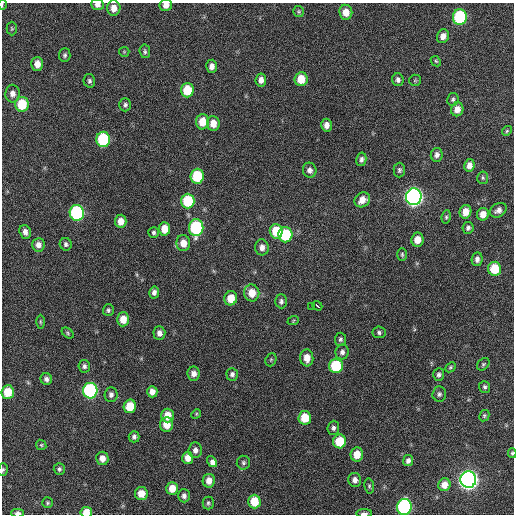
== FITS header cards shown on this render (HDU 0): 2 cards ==
NAXIS1  =                  512 / Axis length
NAXIS2  =                  512 / Axis length

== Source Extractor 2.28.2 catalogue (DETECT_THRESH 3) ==
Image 512 x 512 px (HDU 0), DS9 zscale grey, 1 PNG px = 1 image px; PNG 516 x 516 px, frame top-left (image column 1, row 512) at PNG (2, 3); each listed source drawn as its Kron ellipse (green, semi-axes under 4 px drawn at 4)
Background 378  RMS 9.4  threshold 28.1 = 3 sigma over >= 5 px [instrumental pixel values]
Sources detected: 128; all 128 listed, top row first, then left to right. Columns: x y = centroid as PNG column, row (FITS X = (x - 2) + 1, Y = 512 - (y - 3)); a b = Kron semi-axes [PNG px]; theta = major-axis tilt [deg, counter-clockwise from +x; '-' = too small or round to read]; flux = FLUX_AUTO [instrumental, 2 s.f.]
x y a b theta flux
2 5 5 3 - 520
97 5 6 5 - 3200
166 5 6 6 - 4100
114 8 7 6 - 6000
299 11 5 5 - 970
346 12 7 6 - 6900
460 17 8 7 - 57000
12 29 7 5 -89 1000
443 36 7 6 - 4000
145 51 7 5 -83 1400
124 52 5 5 - 710
65 55 7 6 - 1400
436 61 6 4 -45 870
37 64 7 6 - 5300
212 66 6 5 - 3100
301 79 7 6 - 11000
261 80 6 5 - 3600
398 80 6 5 - 2100
415 80 6 5 - 860
89 81 7 5 -76 1500
187 90 7 6 - 17000
12 94 9 7 88 3700
453 99 6 5 - 1300
22 104 7 7 - 22000
125 105 6 6 - 1600
457 109 7 6 - 4800
202 122 8 6 87 10000
213 123 7 6 - 7400
326 125 6 5 - 3700
507 131 5 4 - 810
103 139 8 7 - 51000
437 155 7 6 - 2400
361 159 7 5 79 1800
469 165 6 5 - 3900
310 170 7 6 - 2800
399 170 7 6 - 1400
197 176 7 6 - 28000
483 178 6 5 - 1200
414 197 8 8 - 290000
362 200 8 7 - 6300
188 201 7 6 - 30000
498 210 9 6 32 3100
465 212 7 6 - 6800
77 213 8 7 - 91000
483 214 6 6 - 5100
446 217 7 4 81 1000
121 221 6 5 - 5900
196 228 8 7 - 69000
468 228 6 5 - 1800
165 229 6 5 - 8200
276 231 7 6 - 19000
25 232 7 5 -71 3000
154 232 5 5 - 1300
285 235 7 7 - 35000
417 240 7 6 - 6300
183 243 8 7 - 6900
66 244 6 6 - 1700
38 245 7 6 - 3400
262 247 8 7 - 3700
402 254 6 5 - 1100
477 259 7 5 82 2600
495 269 7 6 - 19000
154 292 6 5 - 2200
252 293 8 7 - 9200
231 298 7 6 - 9900
281 301 7 6 - 1900
311 306 2 2 - 7400
317 306 5 3 - 6300
108 310 6 5 - 1300
123 319 7 6 - 8200
293 321 6 3 20 620
40 322 7 3 -90 770
379 332 6 6 - 1400
68 333 7 4 -39 930
159 333 7 6 - 3300
340 339 6 5 - 1400
342 352 7 6 - 2200
307 358 8 6 -86 6500
271 360 7 5 70 1000
483 364 7 5 46 1100
84 366 6 6 - 1700
336 366 7 7 - 34000
450 367 6 4 42 990
194 374 7 6 - 3800
232 374 6 5 - 2100
439 375 6 5 - 1700
46 379 6 5 - 2100
485 387 6 5 - 1400
90 391 8 7 - 120000
8 392 7 6 - 16000
152 392 6 5 - 4300
439 394 7 7 - 1700
111 395 7 6 - 2200
130 406 7 6 - 15000
196 414 5 4 - 720
167 416 7 6 - 9100
484 416 6 5 - 950
305 418 7 6 - 14000
167 424 7 6 - 9800
333 428 7 6 - 1900
134 437 6 5 - 1700
340 441 7 6 - 20000
41 445 5 4 - 870
195 450 8 6 86 2800
512 453 5 3 - 820
357 454 7 6 - 9100
102 458 7 6 - 5000
188 458 6 5 - 5300
212 461 6 4 -54 5800
408 461 5 5 - 2200
243 463 7 6 - 1500
3 469 6 5 - 1100
59 469 6 5 - 1400
355 480 7 6 - 3000
468 480 8 8 - 360000
209 481 7 6 - 5100
444 485 6 6 - 6200
369 486 7 5 -82 1100
172 488 6 6 - 8200
141 494 6 6 - 8600
184 496 6 6 - 2300
254 501 7 6 - 15000
48 503 5 5 - 1000
208 503 6 5 - 1200
404 507 8 7 - 120000
86 512 6 5 - 9000
18 513 6 4 2 2700
364 513 8 3 0 2000
At the frame edge (FLAGS 8, measured only in part): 9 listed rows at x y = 2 5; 97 5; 166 5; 512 453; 3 469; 404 507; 86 512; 18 513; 364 513